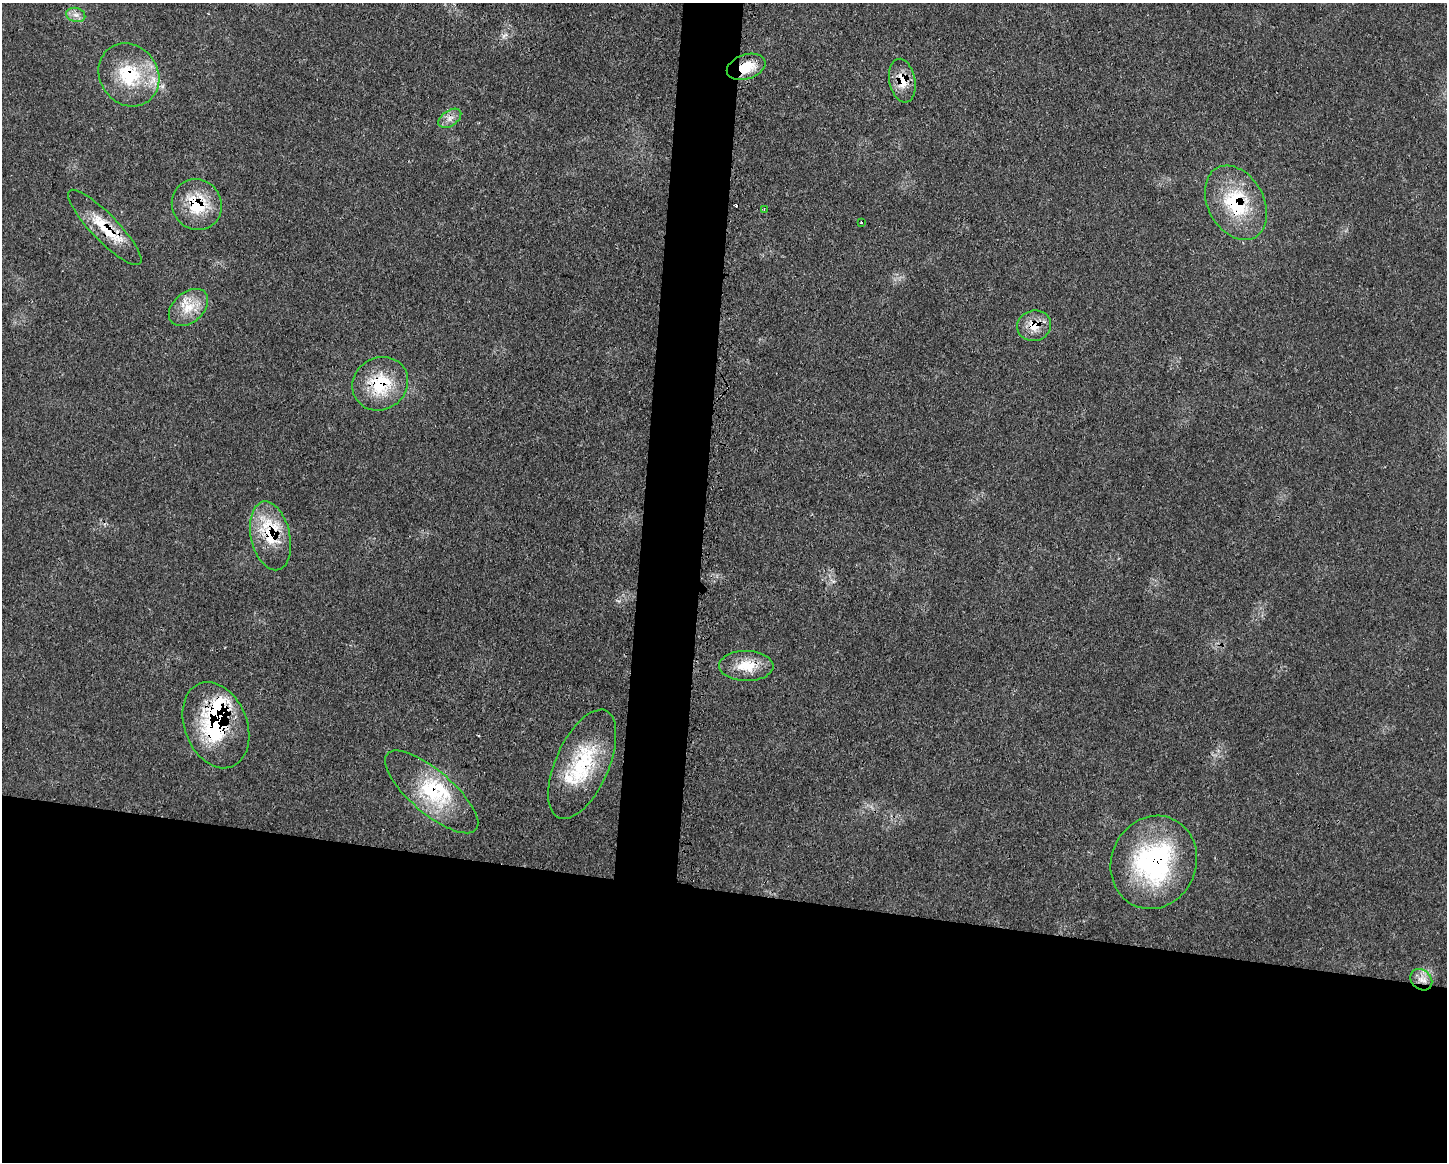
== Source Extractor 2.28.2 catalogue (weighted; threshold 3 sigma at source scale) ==
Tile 11 of 3 x 4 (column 2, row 4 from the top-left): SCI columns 1561-3005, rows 8-1167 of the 4688 x 4663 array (HDU 1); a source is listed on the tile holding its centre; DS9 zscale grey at full resolution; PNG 1449 x 1164 px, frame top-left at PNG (2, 3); each listed source drawn as its Kron ellipse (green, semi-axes under 4 px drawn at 4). Shown black and unused: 27% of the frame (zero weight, under 3 of 4 exposures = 2% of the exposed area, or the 3 px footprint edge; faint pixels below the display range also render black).
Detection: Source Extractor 2.28.2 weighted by HDU 2 'WHT'; one run over the whole footprint, this tile lists its part. Background 0.0546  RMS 0.0033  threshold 0.0147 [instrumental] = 3 sigma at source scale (4.5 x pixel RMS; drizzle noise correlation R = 1.50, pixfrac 1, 0.05/0.05 arcsec/px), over >= 5 px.
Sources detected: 25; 1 cosmic-ray / hot-pixel residue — neither listed nor drawn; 4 inside a brighter listed object's ellipse — not listed separately; the other 20 listed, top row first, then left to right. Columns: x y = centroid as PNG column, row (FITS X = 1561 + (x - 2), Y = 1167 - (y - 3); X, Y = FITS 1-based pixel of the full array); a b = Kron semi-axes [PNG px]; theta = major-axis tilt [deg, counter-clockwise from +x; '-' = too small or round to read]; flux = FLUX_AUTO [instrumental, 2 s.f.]
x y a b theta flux
76 15 10 7 -14 1.7
746 67 20 12 18 8
129 75 33 29 -53 20
902 81 22 13 -79 6.3
450 118 13 7 34 2.2
1236 203 39 28 -61 24
197 205 26 24 -52 14
764 209 4 3 - 0.39
861 223 3 2 - 0.61
105 227 51 13 -46 12
188 307 22 15 40 7.3
1034 326 17 15 14 5.8
380 384 29 26 34 17
270 536 35 19 -78 15
746 666 27 15 -1 8.6
216 725 44 31 -68 36
582 764 59 26 66 27
432 792 58 21 -40 22
1154 862 47 42 66 55
1421 980 12 9 -42 3.1
Overlapping masked pixels (flux is a lower limit): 13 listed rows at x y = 746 67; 129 75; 902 81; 1236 203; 197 205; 105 227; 1034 326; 380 384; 270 536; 216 725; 582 764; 432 792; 1154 862